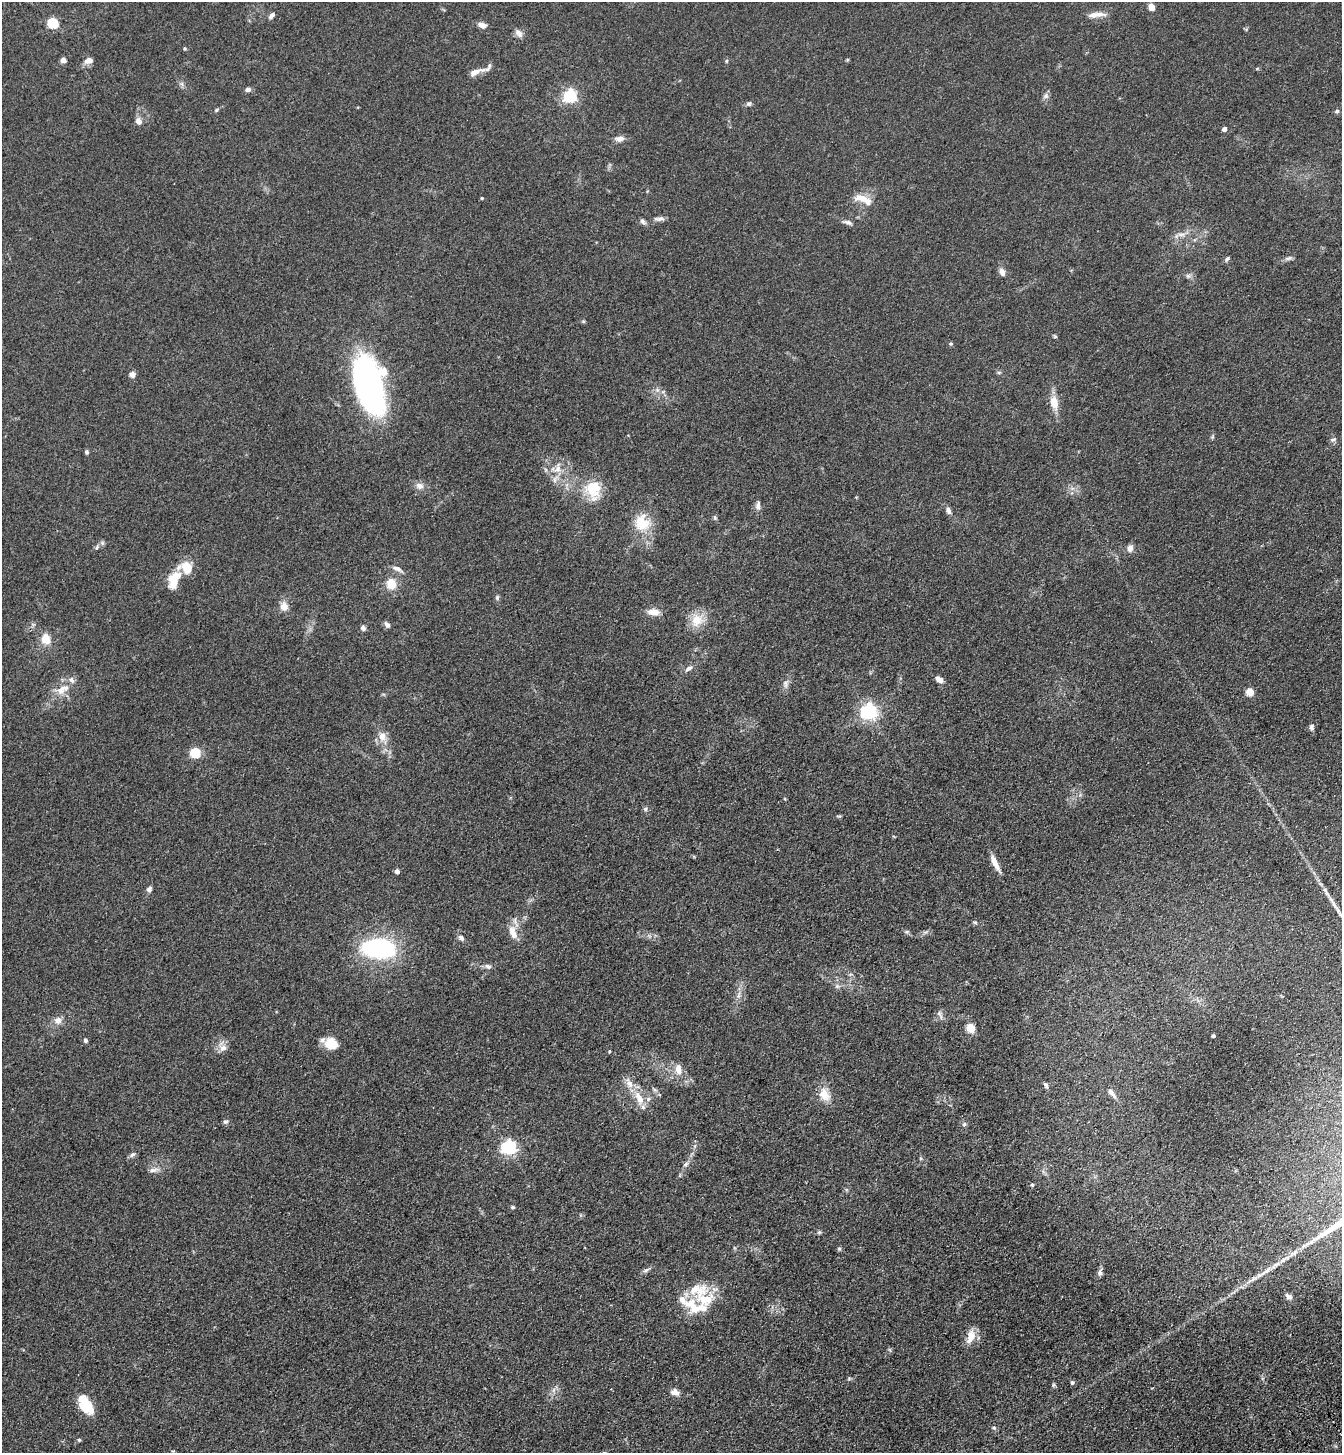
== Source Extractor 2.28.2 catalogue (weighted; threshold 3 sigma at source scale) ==
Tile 6 of 4 x 4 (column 2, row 2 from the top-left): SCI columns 1573-2912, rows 3008-4458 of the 5960 x 6015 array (HDU 1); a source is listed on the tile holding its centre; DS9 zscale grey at full resolution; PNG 1344 x 1455 px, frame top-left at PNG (2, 2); no overlay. Shown black and unused: <1% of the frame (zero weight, under 3 of 4 exposures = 6% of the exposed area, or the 3 px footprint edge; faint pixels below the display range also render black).
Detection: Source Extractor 2.28.2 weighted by HDU 2 'WHT'; one run over the whole footprint, this tile lists its part. Background 0.0854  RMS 0.0083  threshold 0.0375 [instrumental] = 3 sigma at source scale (4.5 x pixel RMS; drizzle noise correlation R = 1.50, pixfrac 1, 0.05/0.05 arcsec/px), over >= 5 px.
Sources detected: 135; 13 inside a brighter listed object's ellipse — not listed separately; the other 122 listed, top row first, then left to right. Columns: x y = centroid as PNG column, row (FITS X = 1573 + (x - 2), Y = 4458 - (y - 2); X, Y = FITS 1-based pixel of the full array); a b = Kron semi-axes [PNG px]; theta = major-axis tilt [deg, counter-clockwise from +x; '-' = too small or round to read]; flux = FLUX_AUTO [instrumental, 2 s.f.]
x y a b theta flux
1151 7 5 4 - 14
1099 14 20 7 -1 6.1
272 15 10 5 47 2.4
53 23 5 5 - 65
482 25 9 6 -18 5.3
519 33 12 7 -46 4.1
185 49 5 3 - 0.92
63 60 5 5 - 3.8
89 60 10 7 18 5.2
726 61 5 3 - 0.99
476 72 23 7 20 6.6
182 84 7 4 -71 1.7
248 90 7 6 - 2.4
570 96 6 6 - 150
1046 96 9 6 52 2.5
749 104 8 6 27 1.9
216 110 5 4 - 1
1337 111 7 5 16 1.5
139 121 8 7 - 4.8
1224 129 4 4 - 4
620 139 11 7 7 4.2
482 198 4 3 - 0.9
862 198 22 9 -12 11
660 219 14 5 2 3.1
643 222 9 6 -39 2.2
848 222 14 6 -15 3
1181 234 14 4 3 3.7
1288 258 11 5 23 2.4
1227 259 8 4 52 1.6
1002 272 10 7 -65 4.2
1188 276 7 6 - 2
583 321 6 4 -19 0.99
1055 337 6 4 -1 0.99
951 344 5 4 - 1.1
999 372 6 4 18 1.1
132 374 7 7 - 3.3
368 384 51 22 -75 290
657 390 6 5 - 2
1054 402 17 10 -79 11
1333 440 9 5 11 1.8
87 452 6 5 - 1.5
557 469 12 9 32 7.4
546 470 6 4 -71 1.3
555 480 7 4 -90 2.1
420 486 11 8 -17 4.7
592 489 31 17 -65 22
758 505 14 6 88 3.3
948 510 9 6 -67 2.9
715 518 6 4 -46 1.2
642 523 24 21 -86 21
97 547 7 4 47 1.7
1130 548 8 7 - 4.4
186 568 15 12 -13 17
397 569 13 6 -23 3.9
174 580 23 13 69 15
391 584 12 10 -88 13
497 598 7 5 76 1.6
284 606 11 9 -80 7
653 612 13 7 -4 8.1
697 620 18 16 79 14
387 625 9 5 -49 2.7
363 628 7 6 - 2.5
45 638 7 6 - 18
688 669 12 6 37 3.3
939 680 8 5 -28 6.4
785 684 11 5 -85 3
61 689 16 10 48 10
1250 692 5 5 - 25
869 712 6 6 - 290
1311 727 9 6 87 2.3
382 736 11 9 -88 8.2
195 753 5 5 - 59
785 799 4 3 - 0.77
645 809 6 5 - 1.5
995 863 22 6 -65 7.8
397 871 4 4 - 4.2
149 889 6 5 - 3.3
975 922 6 5 - 1.2
907 931 6 4 19 1.1
513 933 20 9 -69 9.8
461 938 8 6 -42 2.8
378 948 30 17 -5 100
488 966 9 6 -21 2.7
837 986 6 6 - 1.8
738 995 11 5 68 3.4
939 1013 8 6 -79 2.6
58 1020 8 8 - 5.5
971 1028 5 5 - 34
1213 1036 3 3 - 1.3
85 1040 6 5 - 1.5
332 1044 15 12 -15 15
223 1048 11 8 17 5
609 1051 4 3 - 0.85
678 1069 15 9 -81 7.5
1046 1085 8 5 -66 1.7
1112 1093 18 6 -51 4
824 1094 15 10 -62 12
639 1098 20 9 -62 13
225 1121 7 6 - 1.9
964 1124 6 5 - 1.6
509 1147 6 6 - 200
132 1155 9 5 37 2.2
686 1164 9 4 45 2.2
153 1170 13 6 8 3.7
1032 1185 5 4 - 1.4
513 1207 5 4 - 1.1
819 1232 6 5 - 1.2
839 1249 5 5 - 1.2
1284 1259 23 6 31 9.4
646 1270 9 5 30 2.2
1100 1273 10 6 -88 2.4
1262 1274 25 5 29 8.6
1288 1296 11 7 -34 3
706 1299 25 15 11 25
971 1337 19 10 74 10
849 1378 5 5 - 1.1
1072 1382 5 5 - 1.7
1054 1385 6 5 - 1.2
675 1392 11 7 -17 4.8
86 1406 19 13 -53 21
994 1428 6 5 - 1.4
79 1440 5 5 - 1.1
Overlapping masked pixels (flux is a lower limit): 1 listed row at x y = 1262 1274